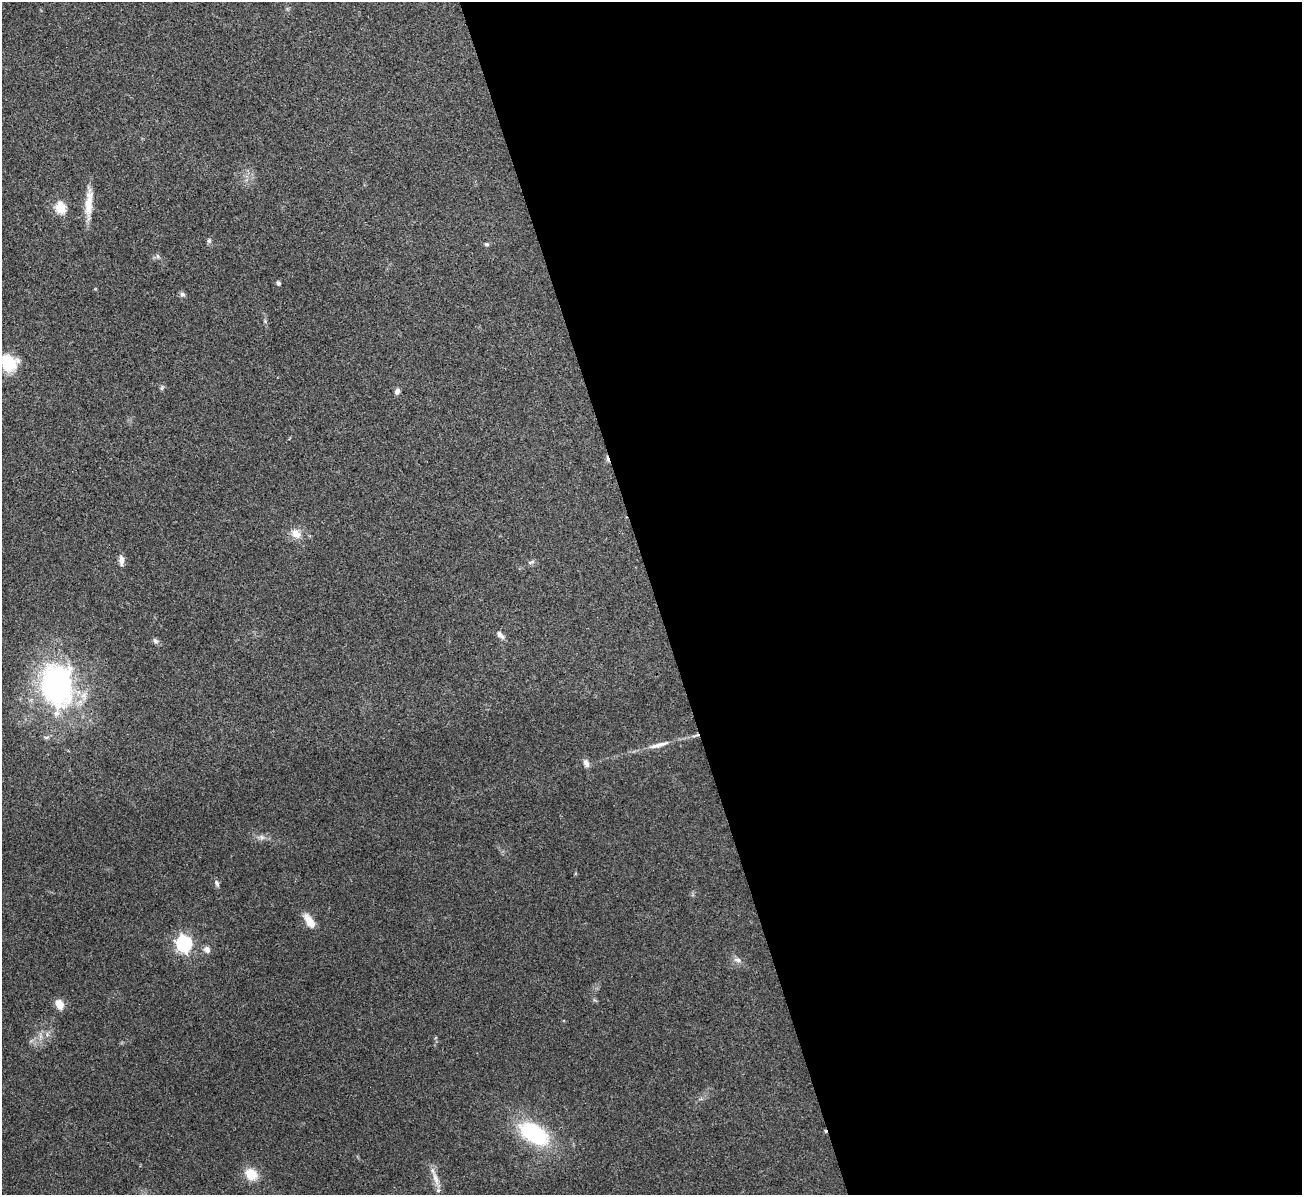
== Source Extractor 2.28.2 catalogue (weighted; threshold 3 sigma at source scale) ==
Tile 8 of 4 x 4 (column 4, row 2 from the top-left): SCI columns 3899-5198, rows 2530-3722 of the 5199 x 5182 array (HDU 1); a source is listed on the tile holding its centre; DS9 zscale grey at full resolution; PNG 1304 x 1197 px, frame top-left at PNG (2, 2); no overlay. Shown black and unused: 50% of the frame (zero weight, under 3 of 4 exposures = <1% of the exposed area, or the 3 px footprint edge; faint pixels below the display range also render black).
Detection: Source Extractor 2.28.2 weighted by HDU 2 'WHT'; one run over the whole footprint, this tile lists its part. Background 0.0812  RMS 0.0058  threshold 0.0263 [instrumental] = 3 sigma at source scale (4.5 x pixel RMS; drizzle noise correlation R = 1.50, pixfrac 1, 0.05/0.05 arcsec/px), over >= 5 px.
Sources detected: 34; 1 too faint to see at this stretch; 2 cosmic-ray / hot-pixel residue — not listed; the other 31 listed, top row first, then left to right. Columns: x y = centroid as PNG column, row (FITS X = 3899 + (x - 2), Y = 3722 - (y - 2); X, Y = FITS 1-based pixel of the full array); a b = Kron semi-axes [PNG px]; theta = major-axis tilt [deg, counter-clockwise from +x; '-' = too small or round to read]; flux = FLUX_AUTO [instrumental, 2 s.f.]
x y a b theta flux
89 203 38 9 85 11
60 208 6 5 - 46
209 241 6 6 - 1.3
486 244 6 5 - 1
158 256 7 5 -60 1.2
278 283 5 4 - 1.2
182 294 8 6 -61 1.5
265 321 5 5 - 0.73
8 363 20 18 -31 20
162 388 8 4 81 0.97
397 391 7 6 - 2.1
296 534 16 12 -32 6.3
121 560 12 6 -90 3.5
531 562 12 4 20 1.4
500 635 12 6 -42 2.5
155 641 9 5 -44 1.6
57 685 52 37 -85 140
696 735 13 3 18 2
659 745 28 6 16 5.9
586 763 10 6 -72 2.8
262 837 9 6 -27 2.3
217 883 9 5 -70 1.7
309 921 20 9 -57 7
184 943 7 6 - 170
207 949 9 8 - 2.8
737 960 10 7 -15 2.4
60 1004 12 9 -65 5.5
47 1034 7 4 -73 1.2
534 1134 33 18 -32 58
251 1174 14 11 -44 11
435 1179 29 6 -70 5.9
Overlapping masked pixels (flux is a lower limit): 1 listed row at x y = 696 735
Isophote crosses this tile's border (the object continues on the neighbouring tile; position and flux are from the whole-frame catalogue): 1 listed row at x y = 8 363